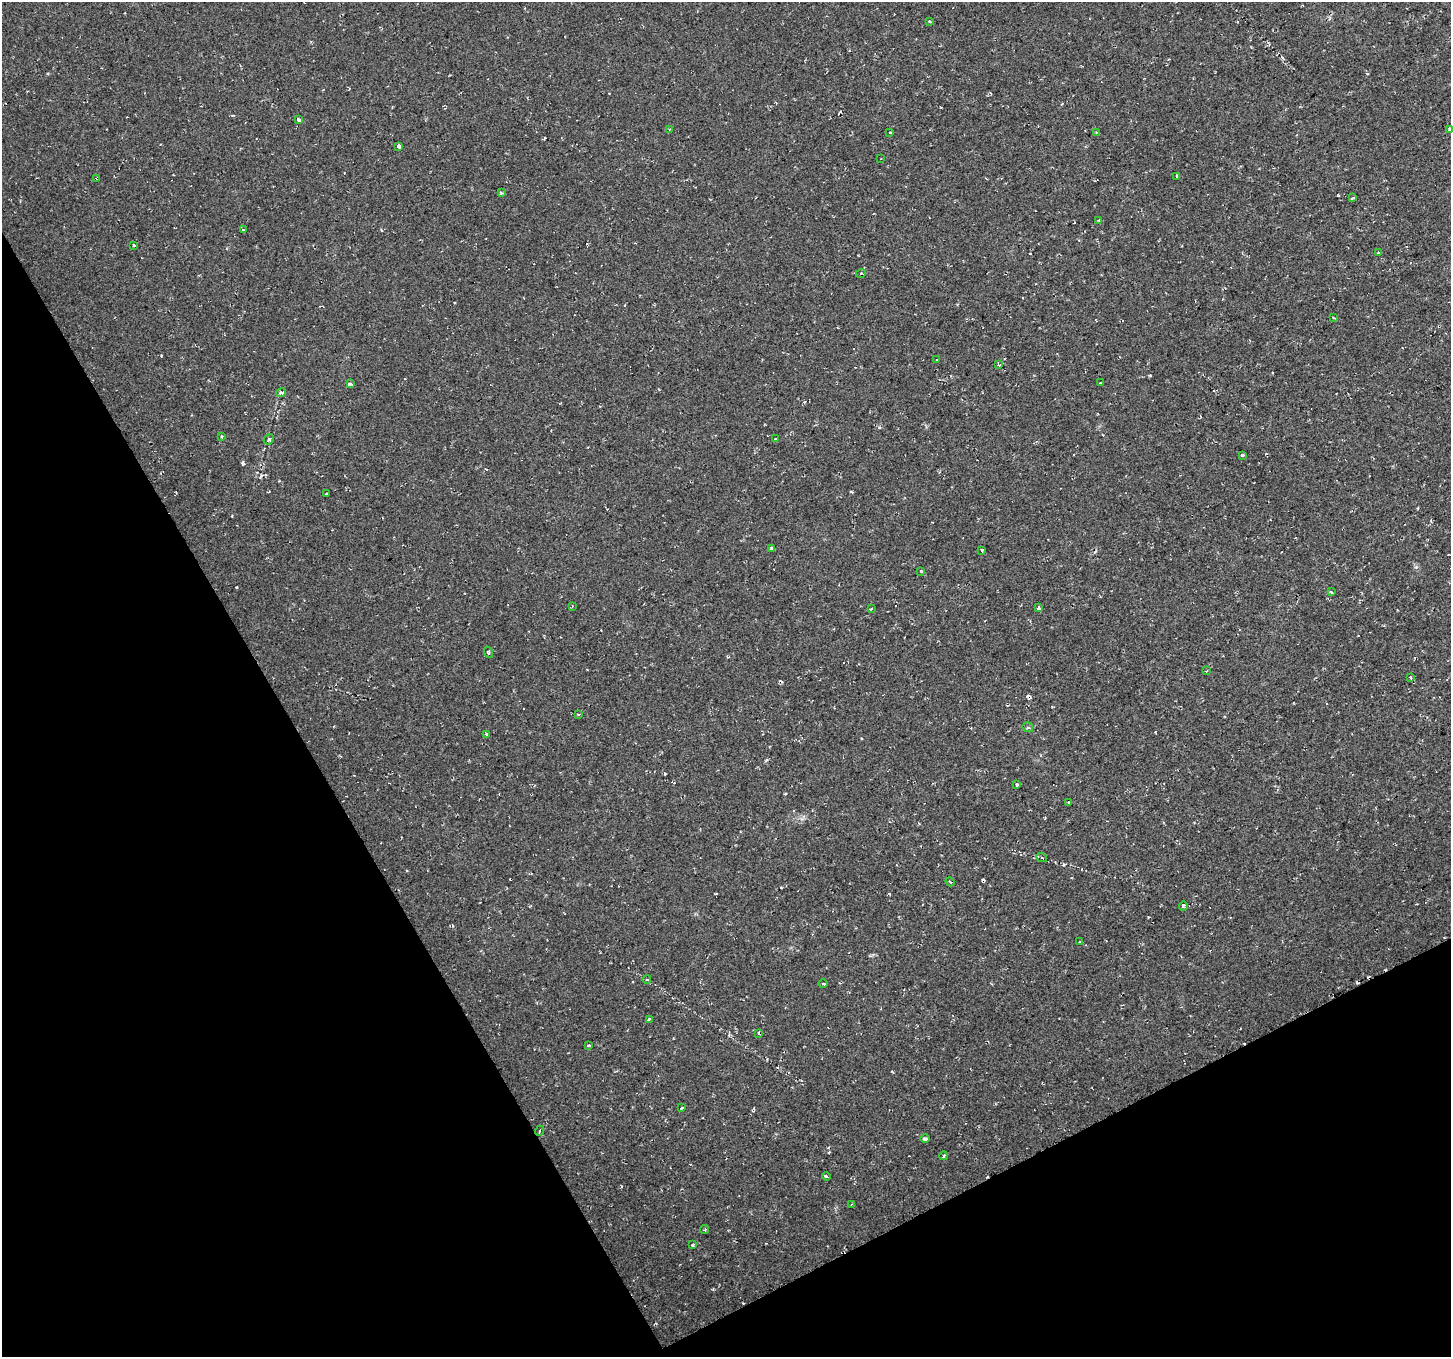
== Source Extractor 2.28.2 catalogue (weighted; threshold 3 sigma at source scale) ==
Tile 14 of 4 x 4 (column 2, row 4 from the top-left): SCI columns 1453-2901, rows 105-1459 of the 5801 x 5689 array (HDU 1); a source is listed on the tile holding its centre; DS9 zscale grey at full resolution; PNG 1453 x 1359 px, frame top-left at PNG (2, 2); each listed source drawn as its Kron ellipse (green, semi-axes under 4 px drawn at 4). Shown black and unused: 28% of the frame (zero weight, under 2 of 3 exposures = <1% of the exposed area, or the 3 px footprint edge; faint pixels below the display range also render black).
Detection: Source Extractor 2.28.2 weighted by HDU 2 'WHT'; one run over the whole footprint, this tile lists its part. Background 0.0286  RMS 0.0084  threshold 0.0376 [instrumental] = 3 sigma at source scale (4.5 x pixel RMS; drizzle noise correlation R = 1.50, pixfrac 1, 0.0396/0.0396 arcsec/px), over >= 5 px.
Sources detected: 72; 12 cosmic-ray / hot-pixel residue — neither listed nor drawn; the other 60 listed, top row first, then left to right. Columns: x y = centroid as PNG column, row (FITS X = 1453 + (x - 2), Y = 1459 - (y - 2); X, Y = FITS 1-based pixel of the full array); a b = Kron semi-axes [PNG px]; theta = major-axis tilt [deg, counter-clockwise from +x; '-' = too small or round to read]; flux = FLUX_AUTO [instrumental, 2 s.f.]
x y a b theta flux
929 21 3 3 - 0.82
299 119 4 3 - 4.1
669 129 3 2 - 0.96
1449 129 3 3 - 2.2
890 132 3 3 - 4.3
1096 132 4 3 - 0.88
399 146 4 3 - 8.9
880 159 2 2 - 0.69
1177 176 3 3 - 4.4
97 178 3 3 - 33
501 193 4 4 - 1
1352 198 3 3 - 2.1
1099 220 4 3 - 0.68
244 229 3 3 - 2.1
134 245 3 3 - 2
1378 253 3 2 - 0.7
861 273 5 3 - 0.84
1333 317 3 2 - 0.71
937 360 3 2 - 0.66
999 365 4 3 - 1.8
1101 382 3 2 - 1.4
350 384 4 3 - 3.5
281 393 5 4 - 3.3
222 436 4 3 - 0.89
269 439 5 4 - 1.9
776 439 3 3 - 3.7
1242 455 4 3 - 2.8
327 494 3 3 - 1.4
771 548 4 3 - 1.8
982 551 3 3 - 1.6
921 572 4 3 - 0.9
1331 592 4 3 - 1
572 606 3 2 - 0.91
1039 608 4 3 - 6.3
871 609 3 2 - 0.79
489 652 6 3 -70 1.8
1206 671 3 2 - 0.66
1410 677 4 2 - 0.69
578 714 3 3 - 0.98
1028 727 5 4 - 1.6
486 735 3 3 - 4
1017 785 4 3 - 2.1
1069 802 3 2 - 0.84
1042 858 5 3 - 1
950 882 5 3 - 0.94
1183 906 4 3 - 2.3
1080 942 3 3 - 2.8
647 979 4 3 - 0.75
823 983 5 3 - 0.88
650 1019 3 3 - 5.5
758 1033 4 3 - 1.2
588 1045 3 3 - 2.2
681 1108 3 3 - 5.4
539 1131 5 3 - 0.85
925 1139 4 4 - 1.7
944 1156 4 3 - 1.1
826 1176 4 3 - 4
851 1204 3 2 - 1.3
704 1230 4 3 - 1
693 1245 3 3 - 3.1
Overlapping masked pixels (flux is a lower limit): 1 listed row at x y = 97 178
Isophote crosses this tile's border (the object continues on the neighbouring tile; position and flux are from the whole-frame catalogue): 1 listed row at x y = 1449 129
Unlisted compact peaks at least as high as the median listed source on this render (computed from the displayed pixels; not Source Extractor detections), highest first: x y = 243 464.